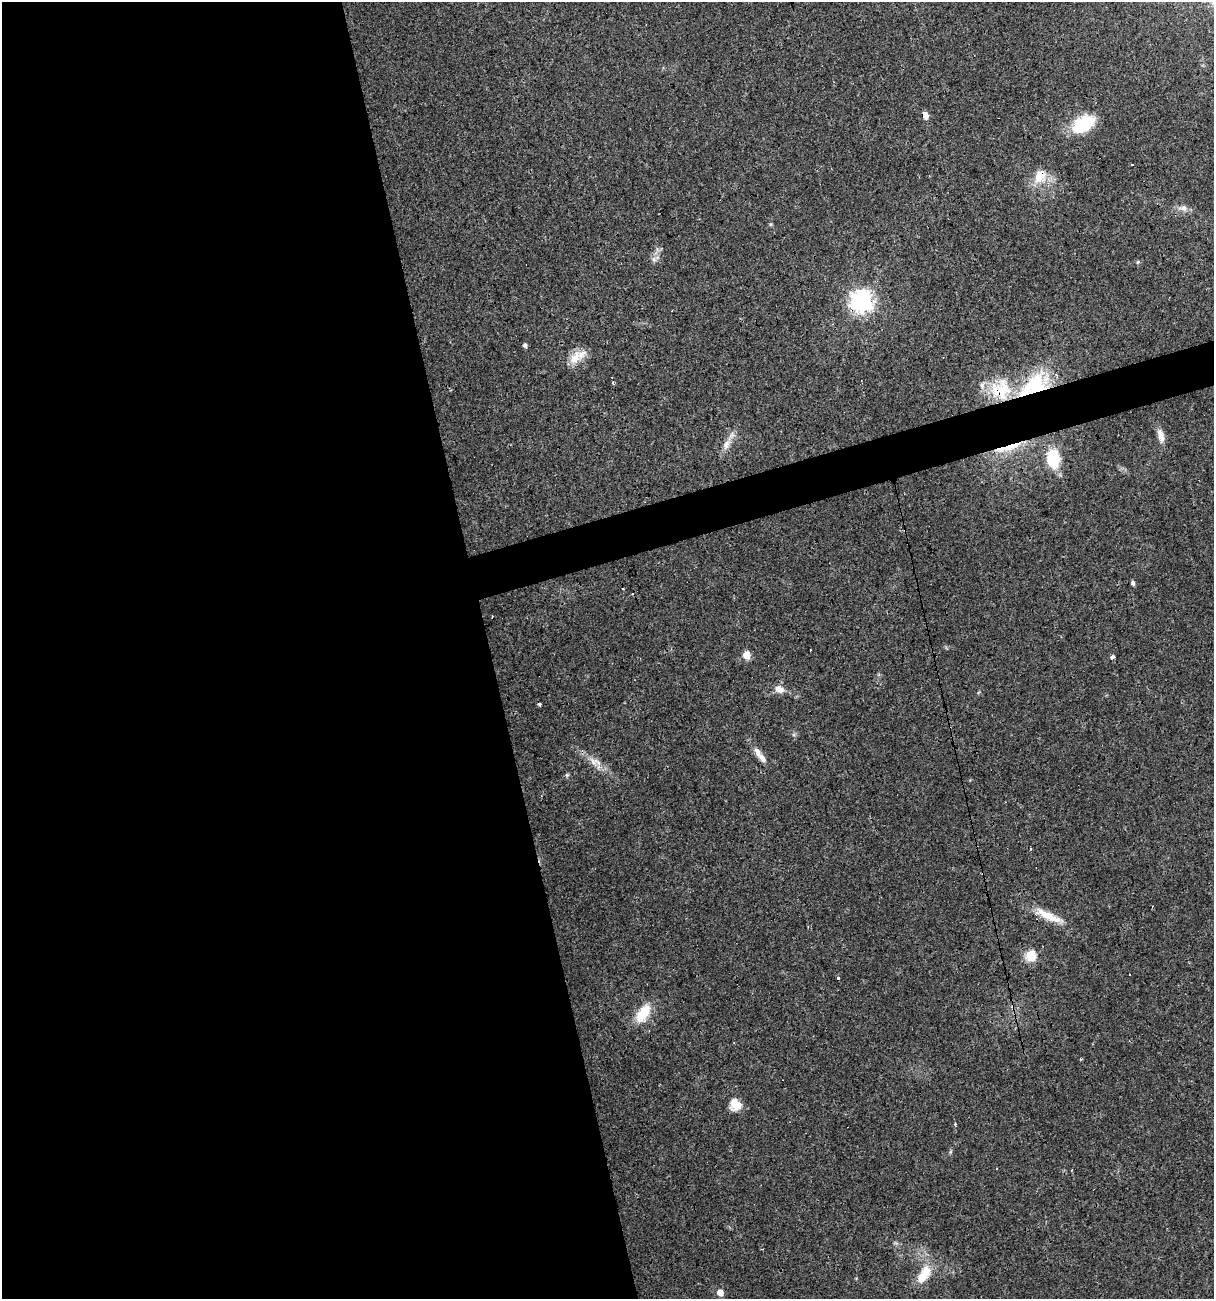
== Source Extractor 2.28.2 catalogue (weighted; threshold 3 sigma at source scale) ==
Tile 9 of 4 x 4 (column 1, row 3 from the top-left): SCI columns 46-1257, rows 1297-2593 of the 4989 x 5186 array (HDU 1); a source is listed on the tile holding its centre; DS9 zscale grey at full resolution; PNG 1216 x 1301 px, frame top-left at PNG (2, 2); no overlay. Shown black and unused: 42% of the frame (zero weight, under 3 of 4 exposures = <1% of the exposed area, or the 3 px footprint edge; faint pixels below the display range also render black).
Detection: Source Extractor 2.28.2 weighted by HDU 2 'WHT'; one run over the whole footprint, this tile lists its part. Background 0.0332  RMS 0.0037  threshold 0.0168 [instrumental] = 3 sigma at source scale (4.5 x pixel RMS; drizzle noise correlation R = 1.50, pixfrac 1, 0.0396/0.0396 arcsec/px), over >= 5 px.
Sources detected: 47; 12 cosmic-ray / hot-pixel residue — not listed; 3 inside a brighter listed object's ellipse — not listed separately; the other 32 listed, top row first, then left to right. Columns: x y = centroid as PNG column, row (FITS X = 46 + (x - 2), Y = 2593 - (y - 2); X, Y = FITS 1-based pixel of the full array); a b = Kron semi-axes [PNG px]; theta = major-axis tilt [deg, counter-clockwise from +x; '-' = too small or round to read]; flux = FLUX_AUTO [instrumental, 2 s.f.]
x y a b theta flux
925 115 5 4 - 4.9
1083 124 28 17 36 15
1132 165 3 2 - 0.41
929 176 3 2 - 0.71
1040 176 20 17 53 7.2
1183 208 11 8 -1 2
654 259 6 6 - 1.1
1138 262 5 4 - 0.54
862 301 7 7 - 240
525 345 5 4 - 0.98
581 354 18 11 28 4.7
1029 388 61 16 47 24
1003 389 35 20 -85 14
1161 435 18 7 -76 2.8
726 444 16 8 67 3
1009 447 35 7 20 8.1
1053 458 15 10 -89 18
1133 583 5 4 - 0.92
747 655 5 5 - 7.3
1112 657 3 3 - 6.4
779 689 10 7 -27 3.2
758 752 15 8 -59 2.4
593 762 13 11 -37 3.2
567 775 6 4 -44 0.5
1030 849 3 3 - 1
1048 916 39 9 -25 7.5
1030 956 5 5 - 28
643 1013 25 13 56 8.8
1080 1059 3 2 - 0.46
735 1105 15 13 -60 4.3
924 1274 26 12 61 8.3
720 1293 5 5 - 4.2
Overlapping masked pixels (flux is a lower limit): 7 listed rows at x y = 925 115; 1040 176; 862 301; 1029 388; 1003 389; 1009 447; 1048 916